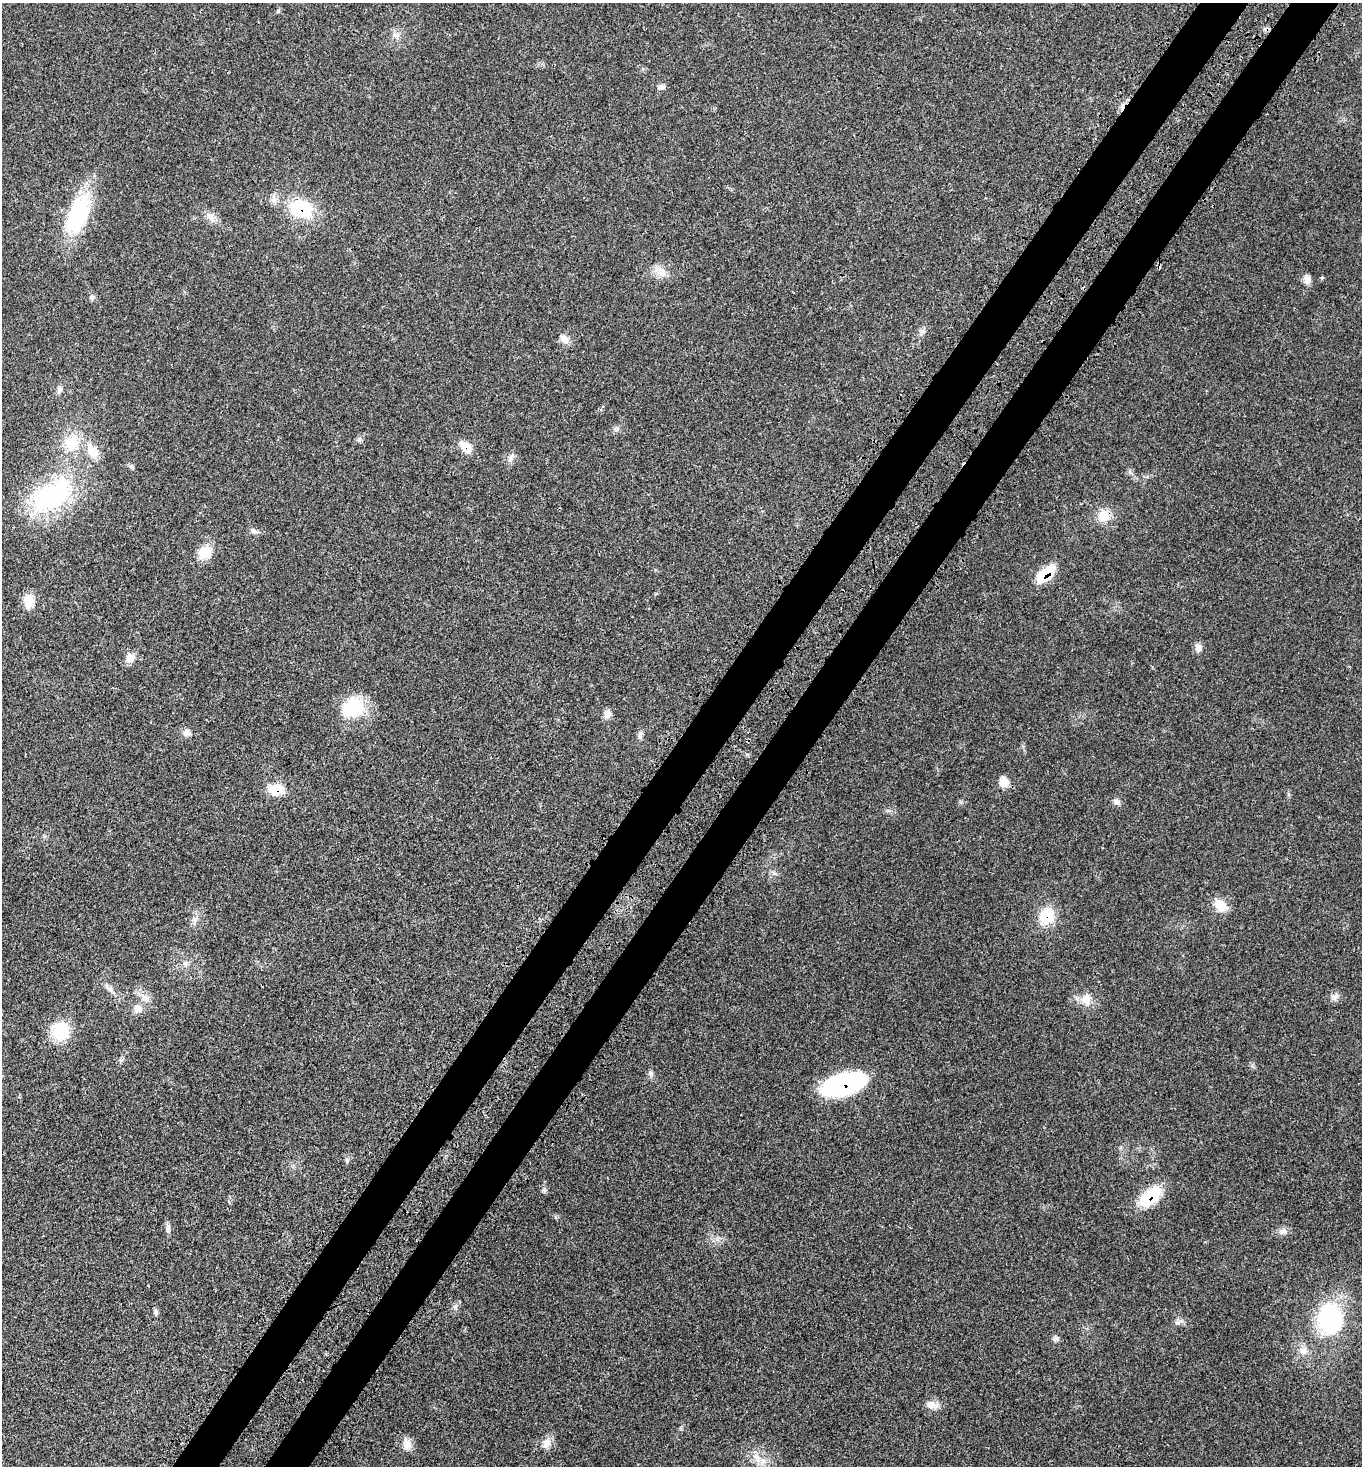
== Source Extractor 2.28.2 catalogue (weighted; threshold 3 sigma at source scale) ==
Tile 10 of 4 x 4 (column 2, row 3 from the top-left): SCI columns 1748-3107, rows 1576-3039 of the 6077 x 6080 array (HDU 1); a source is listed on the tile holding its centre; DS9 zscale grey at full resolution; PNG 1364 x 1468 px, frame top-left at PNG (2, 3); no overlay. Shown black and unused: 7% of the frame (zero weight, under 3 of 4 exposures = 8% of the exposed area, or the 3 px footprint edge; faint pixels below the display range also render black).
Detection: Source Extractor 2.28.2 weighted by HDU 2 'WHT'; one run over the whole footprint, this tile lists its part. Background 0.0205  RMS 0.0034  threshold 0.0152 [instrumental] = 3 sigma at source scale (4.5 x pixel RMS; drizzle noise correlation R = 1.50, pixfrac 1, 0.05/0.05 arcsec/px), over >= 5 px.
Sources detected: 62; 1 inside a brighter object's white glare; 1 cosmic-ray / hot-pixel residue — not listed; the other 60 listed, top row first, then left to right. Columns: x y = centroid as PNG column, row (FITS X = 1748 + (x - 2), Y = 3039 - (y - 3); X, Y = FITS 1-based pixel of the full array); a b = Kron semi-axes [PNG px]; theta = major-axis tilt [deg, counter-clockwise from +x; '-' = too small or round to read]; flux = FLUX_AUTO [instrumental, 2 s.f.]
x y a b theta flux
396 35 10 5 -7 1.2
661 87 10 7 0 1.1
301 209 26 19 -18 19
78 214 54 24 68 26
211 217 16 8 -53 2.4
661 272 20 12 -35 3.5
1307 279 11 9 -85 1.9
92 297 8 5 85 0.73
922 331 8 8 - 1.1
565 339 14 10 -41 2.2
59 389 10 7 65 1.2
617 429 9 7 66 0.96
359 440 7 6 - 0.74
72 443 24 18 59 9.6
466 447 15 10 -44 4.5
93 451 21 14 -54 5.7
511 458 15 6 66 1.4
52 496 55 31 32 43
1104 516 15 14 - 5.6
254 531 13 6 -21 1.2
205 552 15 12 37 7.2
1046 574 20 9 42 14
29 601 18 11 83 4.4
1198 647 11 9 -76 1.7
130 658 14 11 52 2.6
350 711 38 20 0 11
607 714 11 8 72 1.8
186 733 11 9 73 1.6
640 735 12 6 85 1.1
1004 782 12 11 - 3.4
276 789 18 12 0 7
1117 802 9 7 -26 1.1
774 873 7 4 -18 0.68
1220 905 18 12 -41 5.1
1047 916 19 17 84 9.2
195 920 10 7 45 1.4
185 964 10 6 -86 1.2
109 988 17 6 -44 1.8
145 997 15 7 -30 2.2
1335 997 13 8 31 1.6
1086 1000 17 14 -85 4.2
138 1009 12 11 - 2.5
61 1031 22 21 - 12
650 1073 10 6 -55 0.99
844 1084 38 18 16 48
347 1161 7 5 -87 0.67
544 1190 7 6 - 0.77
1150 1196 27 15 41 14
168 1228 11 6 84 1.2
1283 1231 12 9 3 1.8
455 1306 9 4 59 0.9
156 1312 8 6 -89 0.78
1330 1319 41 32 -87 31
1177 1323 7 4 0 0.78
1055 1338 9 7 -4 1
1303 1351 12 11 - 2.7
931 1404 14 10 56 2.4
546 1443 14 12 54 2.6
407 1444 16 10 -78 2.7
757 1458 18 9 -64 3.4
Overlapping masked pixels (flux is a lower limit): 8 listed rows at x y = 301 209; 466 447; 1104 516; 1046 574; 276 789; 1047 916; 844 1084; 1150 1196
Unlisted compact peaks at least as high as the median listed source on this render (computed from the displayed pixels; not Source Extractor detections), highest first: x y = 278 11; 1322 278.